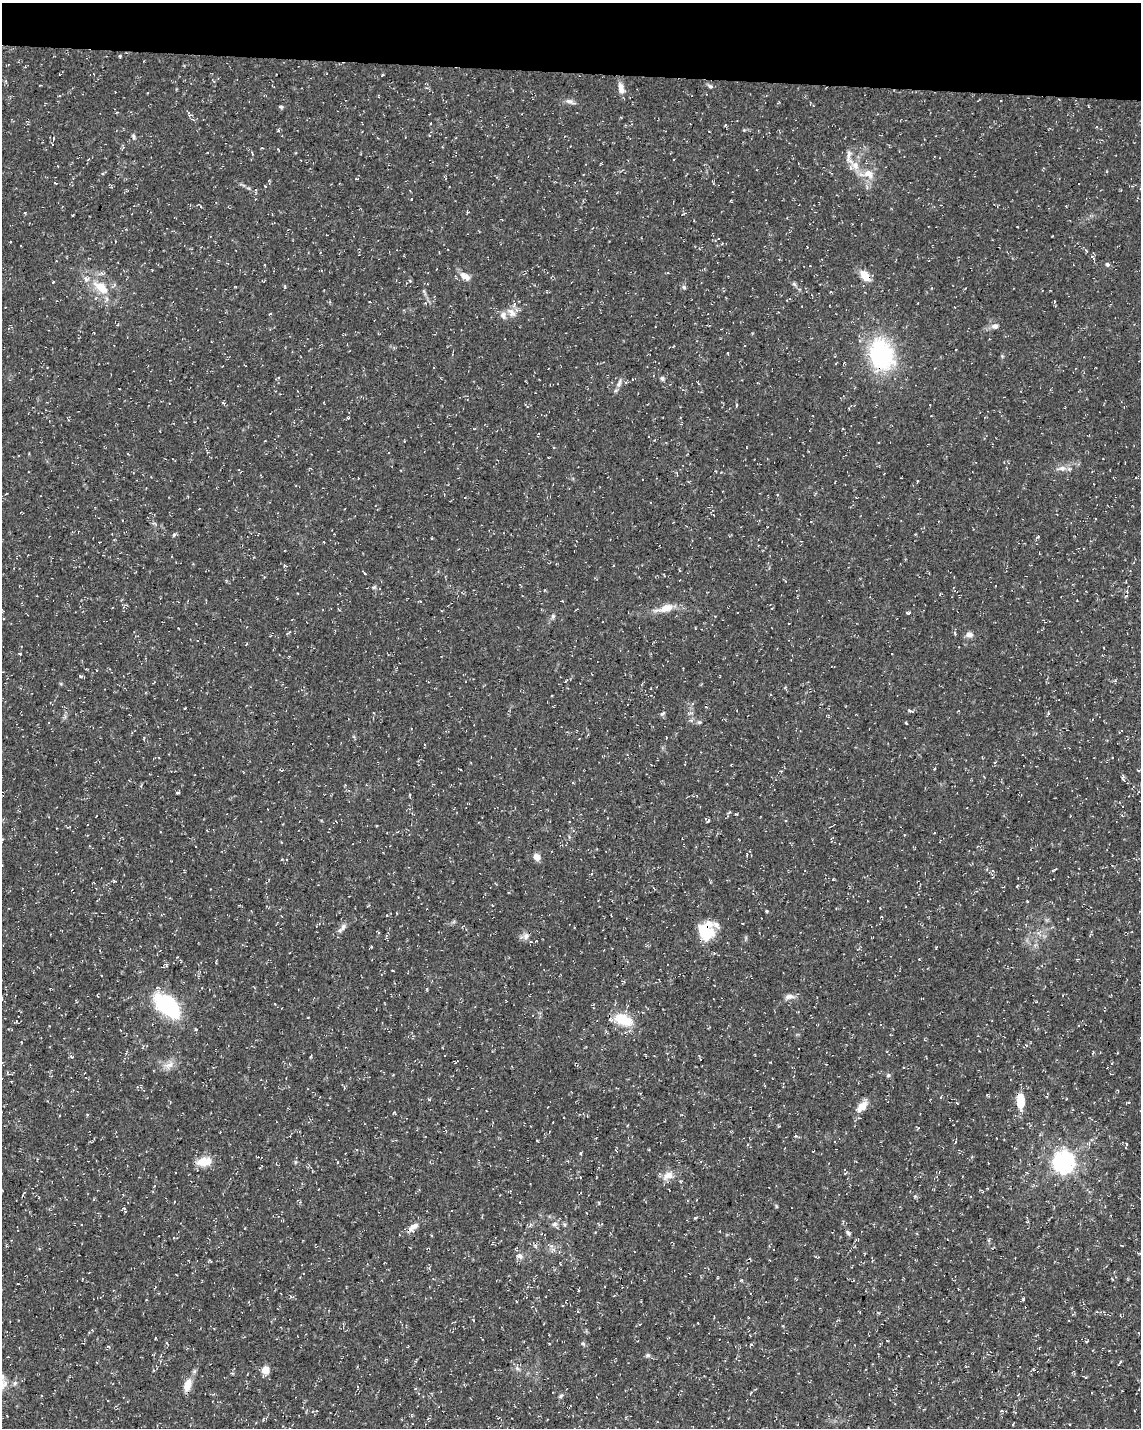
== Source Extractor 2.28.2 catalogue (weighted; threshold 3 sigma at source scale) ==
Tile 2 of 4 x 3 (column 2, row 1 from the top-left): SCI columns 1153-2291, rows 3146-4571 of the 4576 x 4806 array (HDU 1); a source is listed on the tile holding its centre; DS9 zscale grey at full resolution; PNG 1143 x 1430 px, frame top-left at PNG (2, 3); no overlay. Shown black and unused: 5% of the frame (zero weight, under 3 of 4 exposures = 1% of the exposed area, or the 3 px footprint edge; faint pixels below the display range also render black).
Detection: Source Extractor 2.28.2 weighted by HDU 2 'WHT'; one run over the whole footprint, this tile lists its part. Background 0.0123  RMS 0.0021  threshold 0.00948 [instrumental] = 3 sigma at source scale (4.5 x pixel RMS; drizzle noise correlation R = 1.50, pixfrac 1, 0.0396/0.0396 arcsec/px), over >= 5 px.
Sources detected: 131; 6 cosmic-ray / hot-pixel residue — not listed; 2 inside a brighter listed object's ellipse — not listed separately; the other 123 listed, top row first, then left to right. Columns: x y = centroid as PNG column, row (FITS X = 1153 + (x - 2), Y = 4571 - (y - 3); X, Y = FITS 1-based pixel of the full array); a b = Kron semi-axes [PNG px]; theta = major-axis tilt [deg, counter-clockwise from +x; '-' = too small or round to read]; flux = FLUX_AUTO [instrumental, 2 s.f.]
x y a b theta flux
382 75 4 3 - 0.19
272 86 4 2 - 0.18
710 86 8 4 -15 0.44
621 88 14 7 -75 1.4
571 102 17 6 -20 0.89
281 107 6 5 - 0.33
431 123 3 2 - 0.24
726 125 6 3 -82 0.23
1097 127 4 2 - 0.16
134 137 7 4 -85 0.41
53 139 5 3 - 0.18
849 157 24 8 -81 1.8
868 174 16 11 -30 2.6
357 179 6 3 7 0.19
55 183 4 2 - 0.16
411 199 3 2 - 0.2
722 244 5 3 - 0.21
1086 250 6 3 -46 0.29
1107 264 5 5 - 0.48
465 276 15 8 -34 1.5
865 276 16 10 -48 2.2
410 281 4 3 - 0.21
53 282 3 2 - 0.18
794 284 7 4 -45 0.39
101 287 22 12 -43 5.1
684 287 6 5 - 0.34
1054 302 5 3 - 0.19
512 313 14 8 -54 1.5
503 315 11 8 -85 1
995 326 9 7 9 0.89
728 353 4 2 - 0.13
881 355 29 22 -71 24
1002 356 5 4 - 0.24
662 378 6 5 - 0.46
619 383 14 6 65 0.93
223 403 6 3 -37 0.25
736 406 5 3 - 0.2
348 418 3 3 - 0.22
548 457 3 2 - 0.15
1062 468 10 8 4 1.2
917 481 4 2 - 0.2
777 494 4 3 - 0.15
174 535 6 4 48 0.34
1037 537 6 3 36 0.25
284 565 5 3 - 0.25
264 577 3 3 - 0.16
374 587 6 4 18 0.29
941 594 5 2 - 0.17
562 601 4 3 - 0.21
666 608 23 9 16 2.8
576 609 4 2 - 0.24
908 613 6 3 -2 0.3
553 616 6 6 - 0.39
1045 622 5 3 - 0.23
969 634 10 7 -3 0.88
20 654 3 3 - 0.17
80 676 5 3 - 0.24
566 681 5 2 - 0.16
185 708 3 2 - 0.14
910 711 6 4 -16 0.32
663 713 8 4 43 0.34
1048 713 4 4 - 0.27
699 722 6 5 - 0.34
906 723 3 3 - 0.32
666 737 3 2 - 0.13
934 769 3 2 - 0.18
1138 770 5 3 - 0.2
345 785 3 3 - 0.16
178 792 4 3 - 0.32
708 820 6 3 -36 0.42
387 832 2 2 - 0.13
537 857 9 7 -63 1.2
114 881 4 4 - 0.27
1002 887 3 2 - 0.14
767 911 4 3 - 0.24
387 915 3 2 - 0.13
343 927 12 6 63 0.88
706 931 23 20 -82 6.6
526 936 10 8 -79 0.94
166 965 6 5 - 0.46
789 996 13 7 7 1
168 1006 25 13 -39 26
623 1020 25 13 -21 5.8
120 1030 4 2 - 0.14
1026 1045 4 4 - 0.31
169 1065 15 8 20 1.6
904 1067 3 2 - 0.18
888 1075 6 5 - 0.31
1020 1101 17 8 -88 4.1
1128 1103 6 3 9 0.23
862 1106 14 8 46 2.5
1126 1144 5 3 - 0.22
204 1161 20 11 8 3.2
1063 1162 7 7 - 130
668 1176 15 9 30 2
988 1188 3 3 - 0.16
776 1206 6 3 -72 0.22
695 1218 4 3 - 0.23
554 1224 8 6 16 0.65
530 1225 6 4 73 0.35
413 1227 18 9 44 1.6
848 1233 8 5 -53 0.44
7 1245 5 3 - 0.21
520 1256 10 8 -40 0.95
958 1289 3 2 - 0.15
1023 1300 4 4 - 0.23
698 1323 3 2 - 0.12
887 1340 3 2 - 0.14
1087 1341 5 3 - 0.19
549 1343 3 2 - 0.15
583 1344 5 5 - 0.34
751 1344 5 3 - 0.2
648 1355 7 5 -20 0.42
416 1361 5 3 - 0.21
1120 1362 6 3 53 0.22
517 1368 6 5 - 0.46
265 1370 5 5 - 5.1
1085 1377 4 2 - 0.22
187 1385 16 9 74 2.3
561 1396 7 4 58 0.34
924 1409 4 2 - 0.15
1001 1411 4 3 - 0.24
428 1419 6 3 19 0.2
Overlapping masked pixels (flux is a lower limit): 6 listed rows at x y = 865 276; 881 355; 706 931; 168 1006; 623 1020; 1020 1101
Unlisted compact peaks at least as high as the median listed source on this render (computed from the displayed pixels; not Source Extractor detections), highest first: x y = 736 814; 833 879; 429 1099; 915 1196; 580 1153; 744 130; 796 1136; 278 130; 285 287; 61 684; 25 213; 265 186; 249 188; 295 1162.